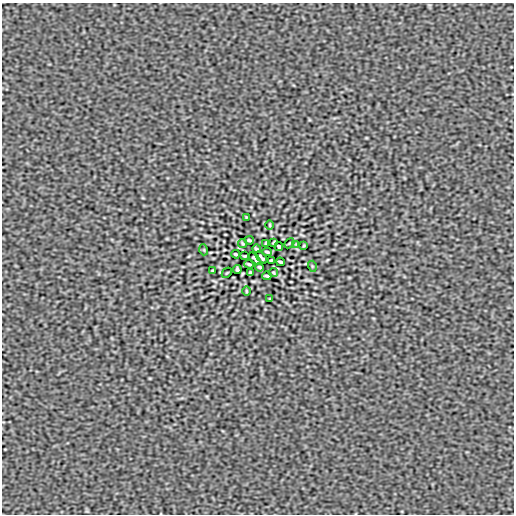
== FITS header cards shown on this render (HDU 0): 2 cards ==
NAXIS1  =                  512
NAXIS2  =                  512

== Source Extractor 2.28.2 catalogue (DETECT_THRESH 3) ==
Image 512 x 512 px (HDU 0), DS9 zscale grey, 1 PNG px = 1 image px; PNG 516 x 516 px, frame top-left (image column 1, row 512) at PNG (2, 3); each listed source drawn as its Kron ellipse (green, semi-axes under 4 px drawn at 4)
Background -6.80e-09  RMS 9.4e-07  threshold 2.82e-06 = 3 sigma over >= 5 px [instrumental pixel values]
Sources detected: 30; all 30 listed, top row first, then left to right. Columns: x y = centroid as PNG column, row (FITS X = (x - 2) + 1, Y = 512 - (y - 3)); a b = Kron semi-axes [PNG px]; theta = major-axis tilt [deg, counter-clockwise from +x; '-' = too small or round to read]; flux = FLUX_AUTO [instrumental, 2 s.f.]
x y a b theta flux
246 217 3 2 - 4.6e-05
270 225 5 3 - 6.0e-05
249 240 5 2 - 9.3e-05
274 242 4 2 - 6.1e-05
242 243 4 2 - 6.9e-05
266 243 3 3 - 7.5e-05
289 243 6 2 45 4.6e-05
296 244 2 2 - 3.7e-05
304 245 3 2 - 5.4e-05
279 247 4 3 - 9.9e-05
256 249 4 3 - 9.4e-05
204 250 5 3 - 5.1e-05
267 252 5 2 - 8.7e-05
236 254 4 2 - 9.3e-05
245 256 3 2 - 6.0e-05
261 257 7 3 -47 8.0e-05
255 259 7 3 -47 8.0e-05
271 260 3 2 - 6.0e-05
280 262 4 2 - 9.3e-05
249 264 5 2 - 8.7e-05
312 266 5 3 - 5.2e-05
260 267 4 3 - 9.4e-05
237 269 4 3 - 9.8e-05
212 271 3 2 - 5.4e-05
227 273 6 2 45 4.6e-05
250 273 3 3 - 7.5e-05
274 273 4 2 - 6.9e-05
267 276 5 2 - 9.3e-05
246 291 5 3 - 6.0e-05
270 299 3 2 - 4.6e-05